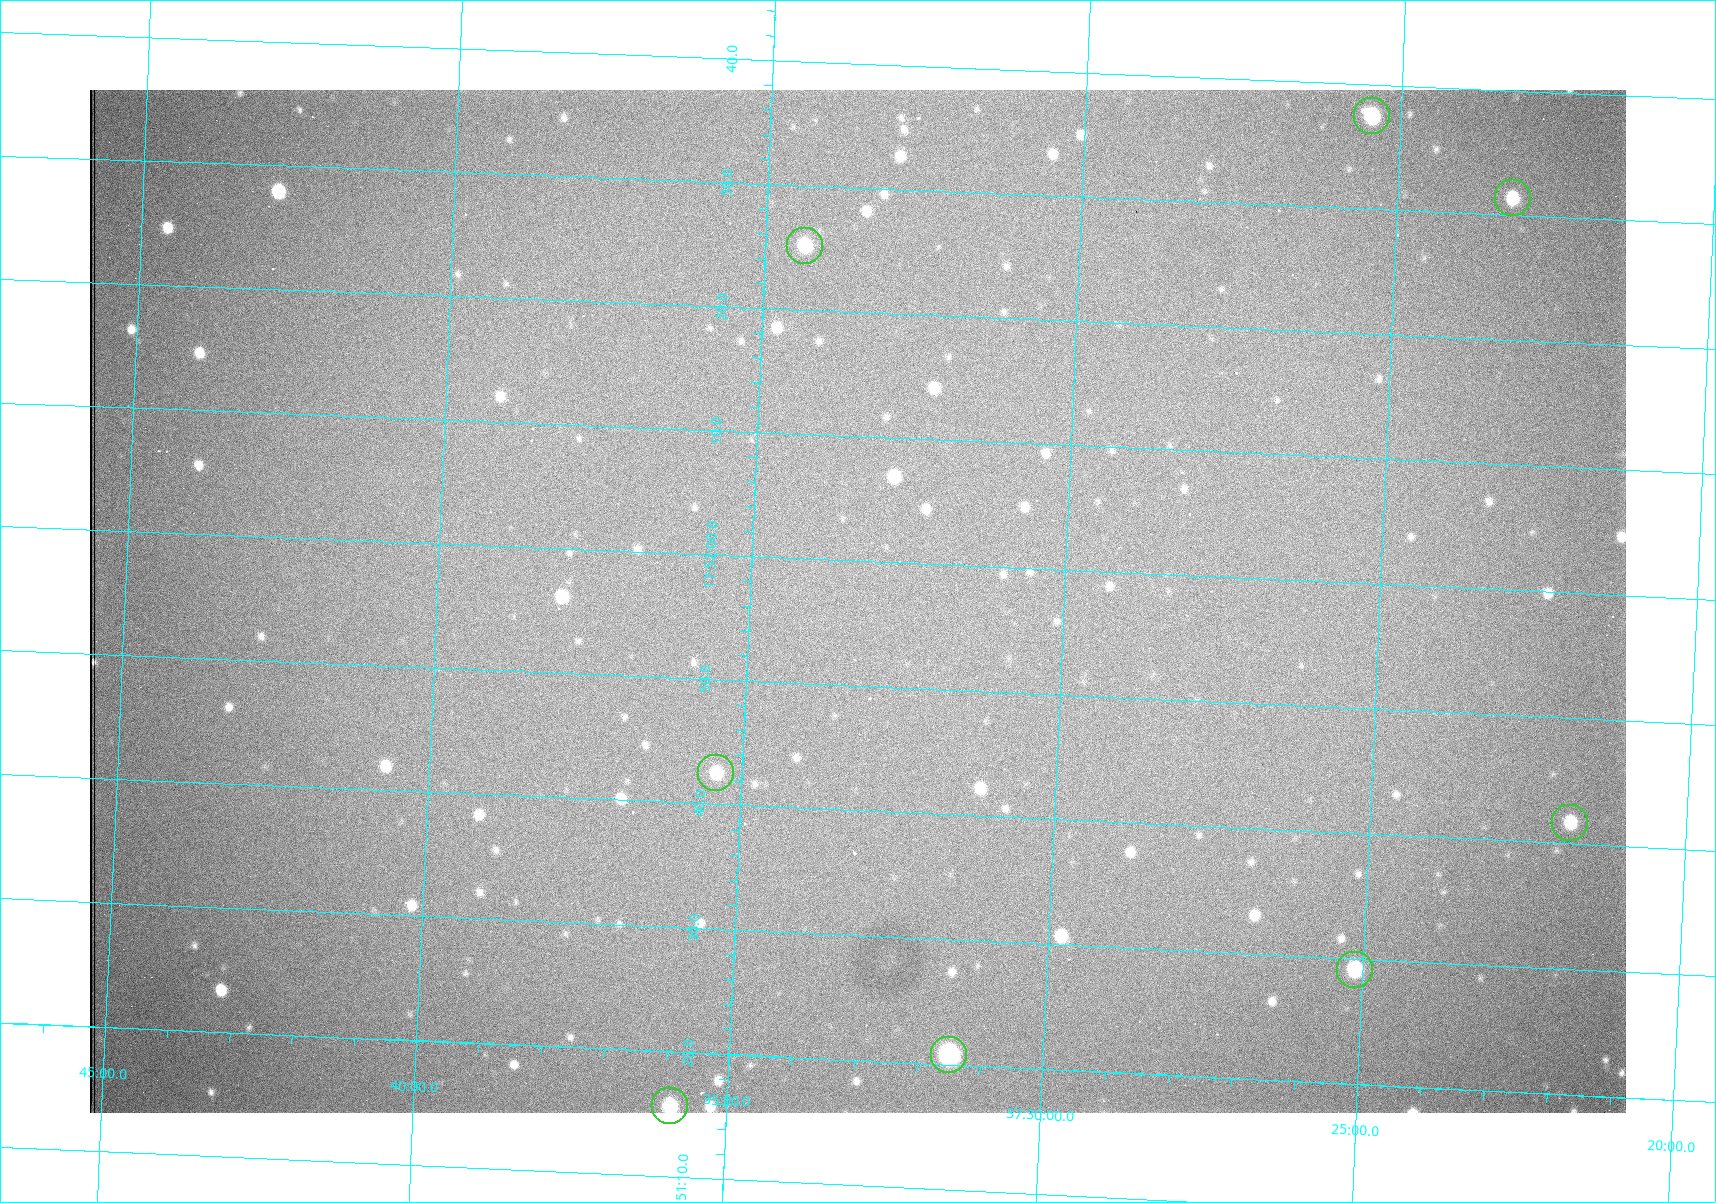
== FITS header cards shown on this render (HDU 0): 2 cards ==
NAXIS1  =                 1536 /fastest changing axis
NAXIS2  =                 1023 /next to fastest changing axis

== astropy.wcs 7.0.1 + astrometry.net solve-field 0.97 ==
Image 1536 x 1023 px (HDU 0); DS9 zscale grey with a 90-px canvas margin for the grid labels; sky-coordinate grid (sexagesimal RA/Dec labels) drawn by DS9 from the SOLVED WCS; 8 Tycho-2 reference stars matched to detected sources circled (green)
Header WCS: RA---TAN/DEC--TAN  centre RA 17:51:57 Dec +37:33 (267.99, +37.55 deg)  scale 0.958 arcsec/px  FOV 24.5' x 16.3'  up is +87 deg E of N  parity flipped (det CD > 0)
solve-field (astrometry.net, Tycho-2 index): VERIFIED the header's WCS against the Tycho-2 star catalogue (8 matches, 0 conflicts) and refined it, rather than solving blind
Solved WCS: RA---TAN-SIP/DEC--TAN-SIP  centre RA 17:51:57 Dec +37:33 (267.99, +37.55 deg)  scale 0.956 arcsec/px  FOV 24.5' x 16.3'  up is +87 deg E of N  parity flipped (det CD > 0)
The solver's refit moves the header's centre by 1 arcsec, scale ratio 0.9978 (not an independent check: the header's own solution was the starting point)
Tycho-2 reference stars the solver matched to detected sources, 8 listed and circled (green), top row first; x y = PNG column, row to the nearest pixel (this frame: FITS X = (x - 90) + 1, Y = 1023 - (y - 90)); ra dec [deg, ICRS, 3 dp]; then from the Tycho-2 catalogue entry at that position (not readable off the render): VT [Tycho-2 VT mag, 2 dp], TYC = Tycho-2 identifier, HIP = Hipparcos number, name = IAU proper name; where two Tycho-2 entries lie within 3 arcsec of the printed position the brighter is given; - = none
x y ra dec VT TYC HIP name
1372 116 268.156 +37.424 11.25 2620-712-1 - -
1513 198 268.131 +37.386 12.62 2620-526-1 - -
805 246 268.105 +37.573 11.82 3089-995-1 - -
716 773 267.927 +37.590 11.84 3089-1137-1 - -
1570 823 267.924 +37.364 11.94 2620-391-1 - -
1355 970 267.871 +37.419 11.35 2620-812-1 - -
949 1055 267.836 +37.525 9.96 3089-889-1 - -
670 1106 267.815 +37.598 11.54 3089-1081-1 - -